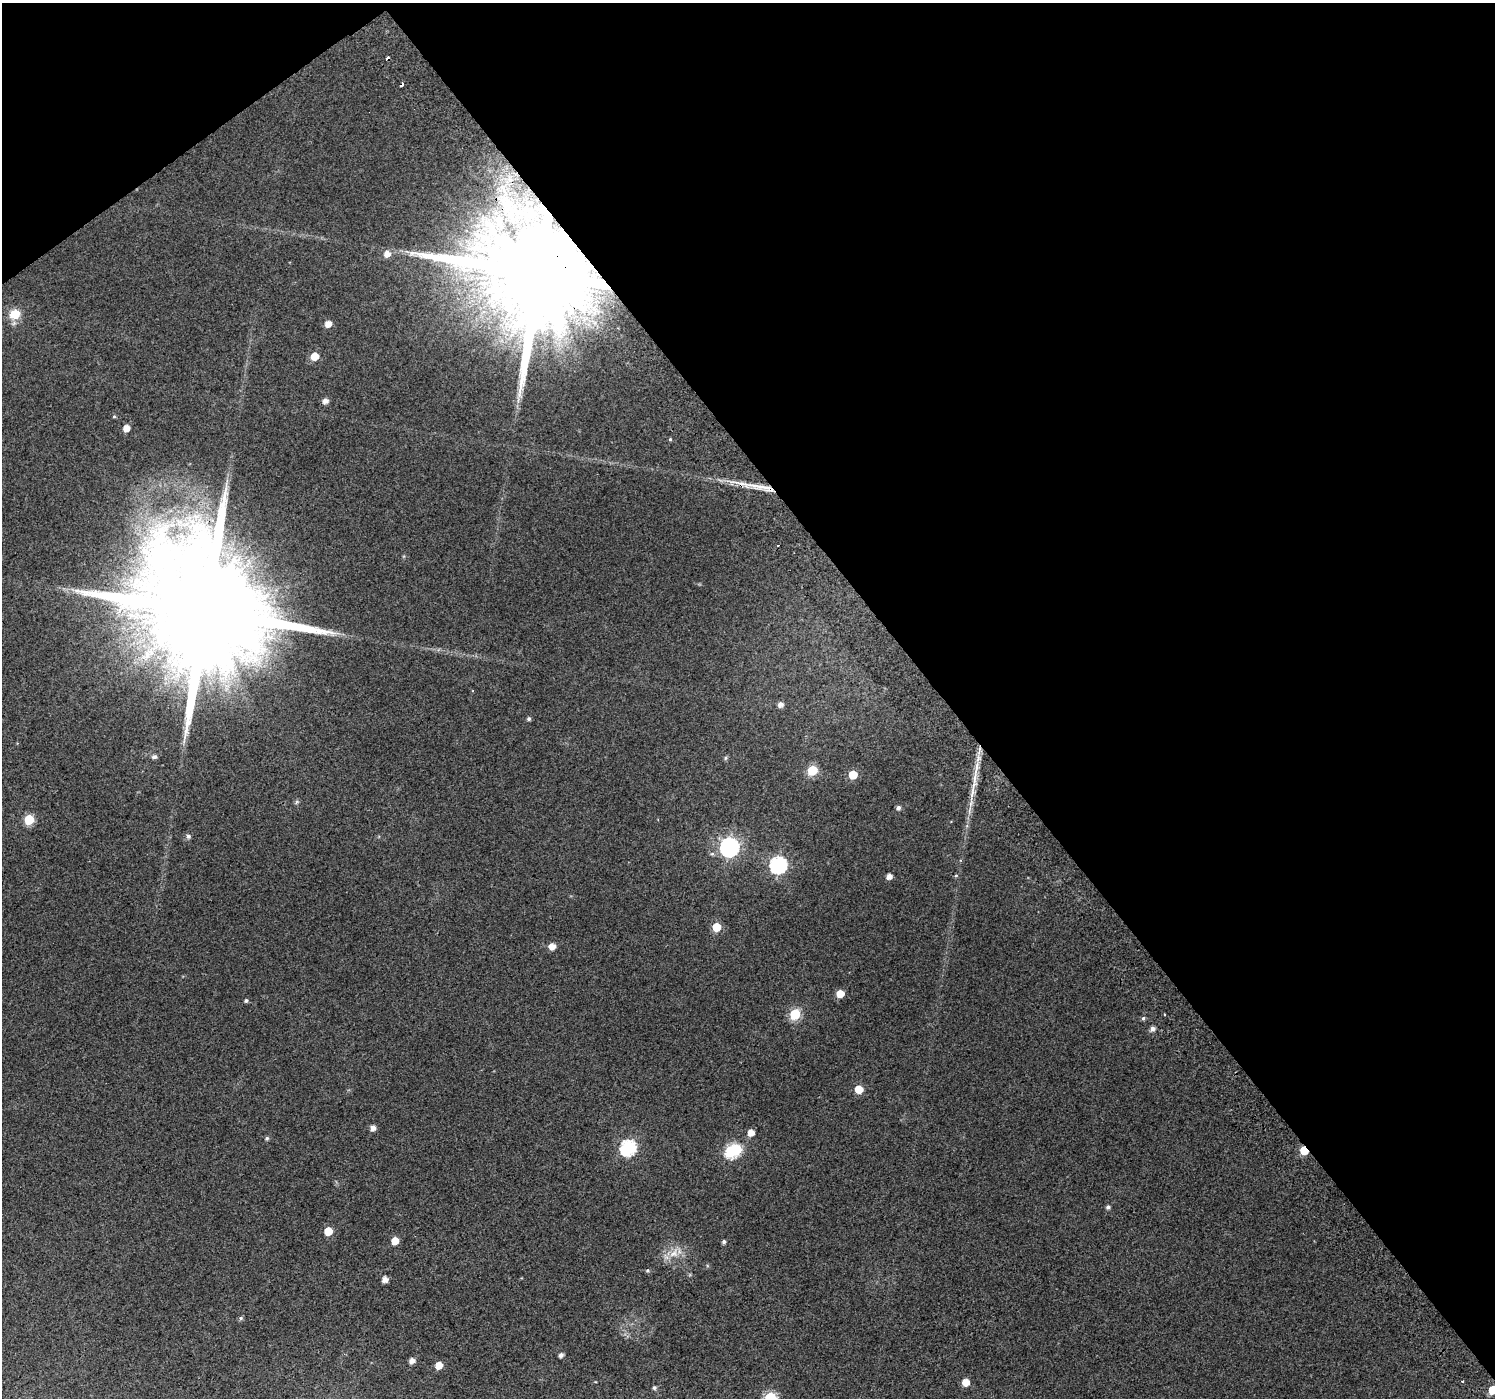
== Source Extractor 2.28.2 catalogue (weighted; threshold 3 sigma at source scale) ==
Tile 3 of 4 x 4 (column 3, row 1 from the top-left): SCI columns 3027-4519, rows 4413-5808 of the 6047 x 5969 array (HDU 1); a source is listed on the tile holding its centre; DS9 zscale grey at full resolution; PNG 1497 x 1400 px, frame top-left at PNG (2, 3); no overlay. Shown black and unused: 39% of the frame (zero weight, under 2 of 3 exposures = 2% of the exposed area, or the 3 px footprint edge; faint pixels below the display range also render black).
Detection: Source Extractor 2.28.2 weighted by HDU 2 'WHT'; one run over the whole footprint, this tile lists its part. Background 0.0471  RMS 0.011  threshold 0.0492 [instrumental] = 3 sigma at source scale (4.5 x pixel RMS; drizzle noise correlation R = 1.50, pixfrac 1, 0.0396/0.0396 arcsec/px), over >= 5 px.
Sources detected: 63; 2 inside a brighter object's white glare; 3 cosmic-ray / hot-pixel residue — not listed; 2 inside a brighter listed object's ellipse — not listed separately; the other 56 listed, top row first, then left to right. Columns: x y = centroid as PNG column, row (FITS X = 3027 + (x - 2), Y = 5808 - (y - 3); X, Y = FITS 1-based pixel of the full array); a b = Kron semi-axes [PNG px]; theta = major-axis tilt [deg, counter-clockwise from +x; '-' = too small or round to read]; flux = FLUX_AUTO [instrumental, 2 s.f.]
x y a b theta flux
387 254 7 6 - 8.6
541 272 33 22 35 41000
14 314 13 12 - 17
328 324 5 5 - 10
314 356 5 5 - 21
325 401 6 6 - 4.8
114 416 5 4 - 1.2
126 428 5 5 - 12
670 439 4 4 - 1.1
757 486 30 7 -11 17
778 546 3 3 - 2.9
206 611 43 29 35 57000
780 704 6 5 - 5.7
529 719 5 5 - 2.2
154 757 8 5 7 2.9
725 758 6 4 89 1.6
812 770 6 5 - 52
853 775 5 5 - 28
974 781 39 5 81 21
898 808 5 4 - 3.5
29 819 6 6 - 50
188 836 7 6 - 2.7
729 847 8 8 - 360
778 865 7 7 - 260
956 875 6 4 1 1.2
889 876 5 4 - 6.8
716 927 5 5 - 29
552 946 5 5 - 11
840 994 5 5 - 18
246 1001 5 4 - 1.8
795 1014 6 6 - 71
1143 1018 5 4 - 2.1
1152 1029 7 6 - 3.6
859 1089 6 5 - 23
373 1128 5 4 - 6.5
751 1132 5 5 - 11
267 1138 6 5 - 1.7
628 1147 7 7 - 210
731 1151 7 6 - 90
1304 1151 5 5 - 31
1108 1207 5 4 - 3.2
328 1231 5 5 - 23
395 1241 5 5 - 16
724 1242 5 4 - 2.4
674 1253 17 11 51 14
647 1270 5 5 - 1.5
385 1279 5 5 - 7.9
241 1318 5 5 - 1.9
561 1355 5 4 - 4.2
412 1361 5 5 - 7.2
439 1365 5 5 - 15
1462 1381 3 3 - 2.3
966 1382 5 5 - 15
654 1388 5 4 - 2.2
1492 1390 5 5 - 31
770 1398 6 6 - 110
Overlapping masked pixels (flux is a lower limit): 3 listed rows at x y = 541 272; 206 611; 1304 1151
Isophote crosses this tile's border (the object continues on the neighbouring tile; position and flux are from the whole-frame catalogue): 2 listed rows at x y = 1492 1390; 770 1398